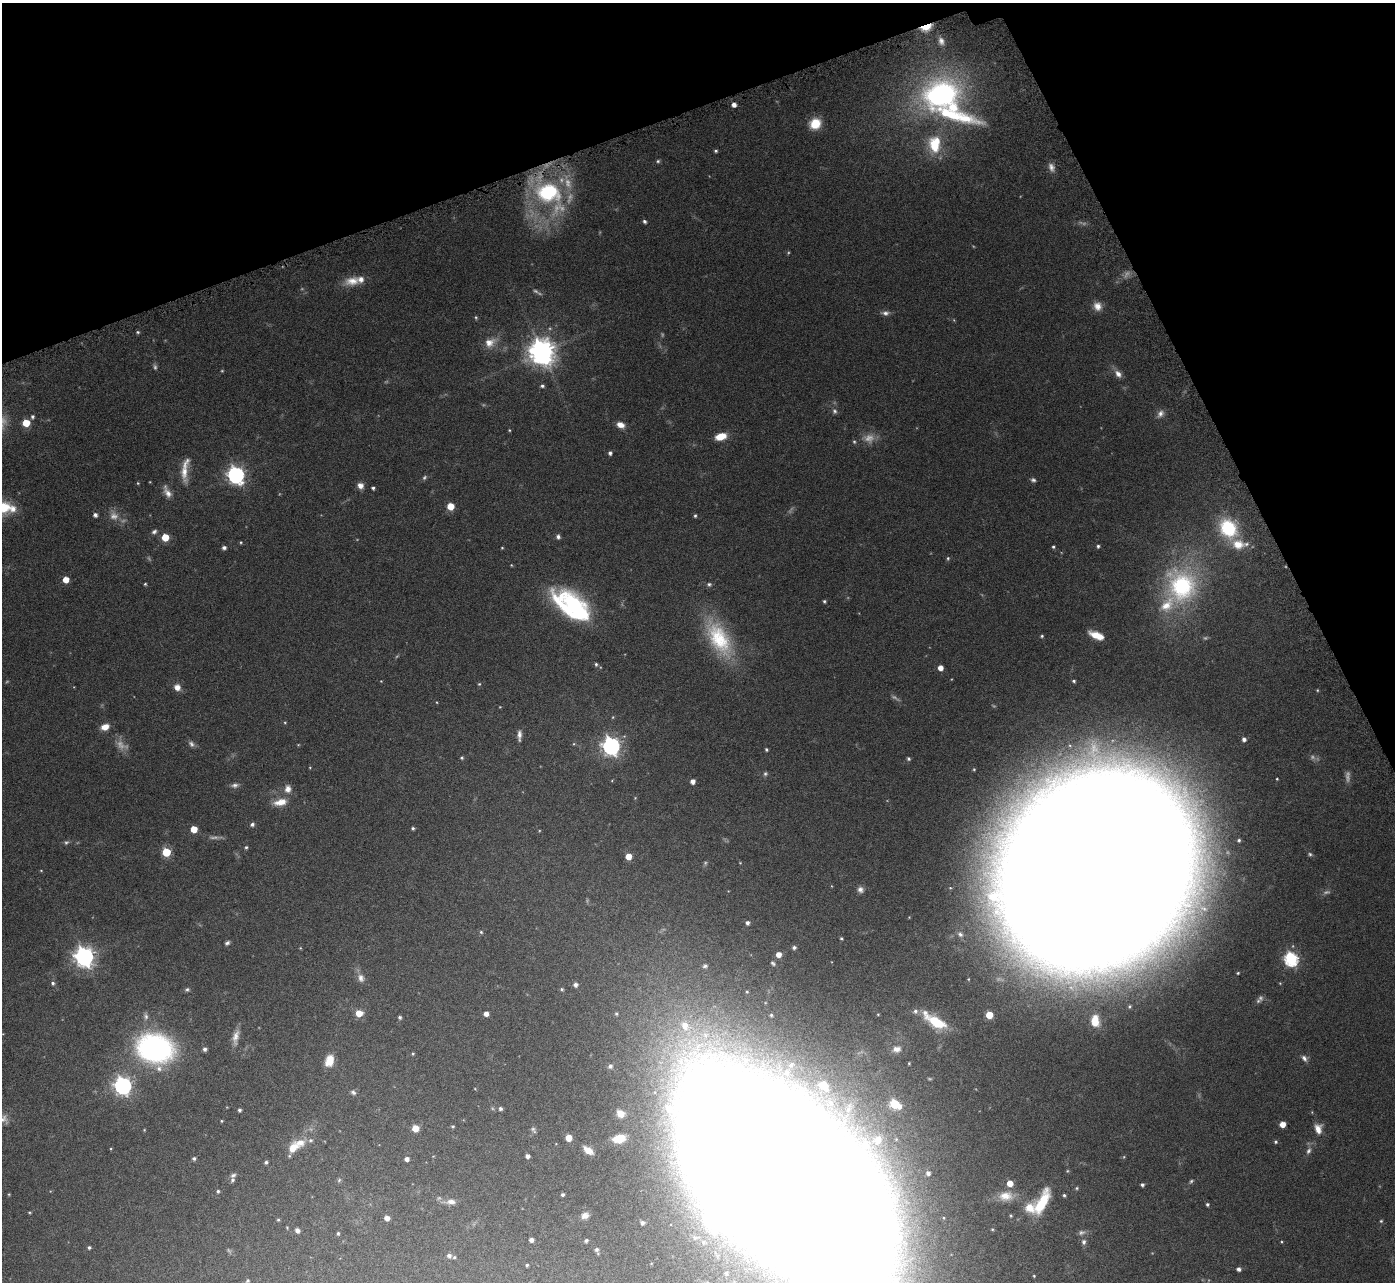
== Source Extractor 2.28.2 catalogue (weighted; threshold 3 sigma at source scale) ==
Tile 3 of 4 x 4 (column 3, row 1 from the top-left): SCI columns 2829-4221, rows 4033-5312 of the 5657 x 5637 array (HDU 1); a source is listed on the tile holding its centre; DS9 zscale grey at full resolution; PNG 1397 x 1284 px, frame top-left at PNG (2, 3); no overlay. Shown black and unused: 19% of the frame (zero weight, under 4 of 7 exposures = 4% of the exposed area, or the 3 px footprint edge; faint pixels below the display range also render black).
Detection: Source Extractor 2.28.2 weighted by HDU 2 'WHT'; one run over the whole footprint, this tile lists its part. Background 0.0744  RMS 0.0036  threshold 0.0149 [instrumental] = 3 sigma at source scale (4.09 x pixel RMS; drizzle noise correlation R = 1.36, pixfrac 0.8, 0.05/0.05 arcsec/px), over >= 5 px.
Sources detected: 265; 45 too faint to see at this stretch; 1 inside a brighter object's white glare — not listed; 15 inside a brighter listed object's ellipse — not listed separately; the other 204 listed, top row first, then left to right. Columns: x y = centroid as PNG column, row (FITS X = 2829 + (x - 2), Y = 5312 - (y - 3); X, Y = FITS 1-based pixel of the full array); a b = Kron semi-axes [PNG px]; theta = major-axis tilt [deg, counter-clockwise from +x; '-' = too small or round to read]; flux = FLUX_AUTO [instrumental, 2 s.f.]
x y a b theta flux
926 27 13 6 21 5.5
941 41 13 8 -67 2
941 95 45 32 14 84
734 105 4 4 - 2
815 124 11 10 - 8.6
934 144 24 17 87 12
716 151 4 4 - 0.58
658 161 5 5 - 0.59
1051 167 12 8 -73 1.9
548 194 49 29 -49 44
644 221 4 4 - 0.82
352 281 22 12 11 5.1
1097 306 12 10 -55 3
885 313 11 6 -2 1.4
476 317 5 4 - 0.45
138 332 5 4 - 0.54
490 342 18 12 26 4.5
542 352 9 9 - 430
1118 374 10 7 -49 2.3
542 386 5 4 - 0.77
834 411 8 6 -73 0.97
1160 414 12 8 52 2
32 417 6 5 - 0.8
26 423 5 5 - 8.4
620 425 9 6 -19 2.8
509 430 4 4 - 0.34
721 436 11 7 14 6.2
854 441 6 4 -73 0.53
610 453 4 4 - 0.92
185 470 31 8 84 5.3
236 475 7 7 - 140
1033 480 7 5 -16 0.85
138 483 4 4 - 0.35
360 486 8 7 - 2.1
373 488 4 3 - 0.65
167 492 16 7 -64 2.6
450 506 6 5 - 5.6
3 507 17 14 2 12
95 515 4 4 - 1.2
695 516 4 3 - 0.54
1228 528 19 15 -58 23
154 532 7 6 - 0.92
165 537 5 5 - 10
558 537 6 5 - 0.94
241 542 4 3 - 0.35
1098 546 4 4 - 0.66
1053 547 4 4 - 0.55
224 548 4 4 - 1
502 548 4 3 - 0.32
948 558 6 4 77 0.54
511 565 4 4 - 0.28
66 580 5 5 - 5
145 584 3 3 - 0.42
709 584 6 6 - 0.76
1182 586 43 36 -83 51
824 601 3 3 - 0.55
575 607 43 21 -49 41
1096 635 11 6 -24 4.2
1042 636 4 3 - 0.48
719 638 52 24 -60 26
596 664 5 4 - 0.63
940 668 5 4 - 3
381 681 3 3 - 0.2
1074 681 4 4 - 0.58
479 684 4 4 - 0.39
177 687 8 7 - 2.6
436 702 4 2 - 0.24
613 717 4 4 - 0.33
285 722 5 4 - 0.38
105 727 9 6 18 3.5
519 735 13 5 88 1.7
1244 739 5 4 - 1.4
574 744 5 5 - 0.4
611 746 7 7 - 160
766 749 4 3 - 0.58
462 758 4 4 - 0.52
908 759 5 4 - 0.64
310 768 4 3 - 0.26
974 769 5 4 - 0.46
765 774 6 6 - 0.7
1277 779 3 3 - 0.3
693 781 4 4 - 2.1
235 785 11 7 11 1.3
288 789 11 9 84 2.4
635 798 4 4 - 0.3
280 802 17 8 10 4.3
252 824 5 5 - 0.97
413 828 4 3 - 0.62
194 829 5 5 - 6.5
1239 840 6 5 - 0.72
246 847 5 4 - 0.53
166 852 5 5 - 17
1310 854 6 4 -15 0.55
628 857 5 5 - 5.1
740 863 4 4 - 0.27
41 870 5 3 - 0.27
1097 871 119 97 49 7800
860 889 8 8 - 1.5
747 923 4 4 - 1.1
481 932 5 5 - 0.56
960 934 9 7 -46 1.3
841 938 4 3 - 0.5
227 943 7 5 29 0.85
794 947 5 5 - 1
300 948 4 4 - 0.29
779 955 5 5 - 2.8
84 957 8 7 - 210
1291 959 7 6 - 63
773 963 7 5 -37 0.7
705 966 6 5 - 0.66
1238 973 3 3 - 0.35
361 978 11 9 -71 2
53 983 6 6 - 0.93
575 985 5 5 - 1.4
187 989 6 5 - 0.68
562 989 5 4 - 0.51
747 992 4 3 - 0.35
359 1013 7 6 - 4.1
486 1014 4 4 - 2.2
616 1014 5 5 - 0.58
878 1014 4 4 - 0.34
771 1015 3 3 - 0.38
989 1015 5 5 - 9.1
146 1016 11 6 -85 1.3
400 1017 4 4 - 0.7
1095 1021 14 10 -84 6.7
936 1022 25 11 -30 14
686 1027 33 21 -46 18
236 1037 21 8 78 3
155 1048 35 27 -12 81
205 1049 4 4 - 1
897 1049 16 12 12 3.7
413 1054 5 4 - 0.44
1304 1058 9 6 -53 1.3
329 1061 13 9 73 4.7
909 1063 5 4 - 0.41
610 1066 6 6 - 1
787 1072 10 10 - 3.1
123 1086 7 7 - 140
475 1089 4 3 - 0.23
353 1092 8 6 -40 0.91
894 1104 7 5 -27 24
500 1109 5 5 - 0.87
239 1110 4 4 - 0.83
620 1114 11 9 -38 3.5
3 1119 14 11 -50 2.5
222 1121 4 3 - 0.35
1282 1124 5 5 - 4.2
453 1126 4 4 - 0.46
415 1128 5 5 - 5
1318 1129 12 8 -82 3.3
144 1130 4 3 - 0.26
533 1130 10 6 -61 0.86
569 1138 5 5 - 5.8
619 1138 11 7 13 9.1
311 1140 7 6 - 0.89
1276 1142 5 5 - 0.54
556 1144 3 2 - 0.18
293 1148 12 9 51 5.4
588 1150 11 6 -35 3.3
1309 1151 10 6 66 1.4
527 1156 4 4 - 1.3
1124 1157 5 4 - 0.36
194 1158 5 5 - 0.76
407 1159 4 4 - 1.8
266 1162 4 3 - 0.7
1067 1171 5 4 - 0.36
928 1173 5 4 - 1.3
233 1175 8 5 29 0.92
787 1179 151 75 -43 8100
339 1180 5 5 - 0.53
1142 1185 4 3 - 0.8
1077 1188 5 4 - 0.48
218 1191 4 4 - 0.6
9 1194 4 4 - 0.34
563 1195 3 3 - 0.63
1064 1195 4 3 - 0.56
1006 1196 21 13 3 5.4
450 1202 17 7 1 2.3
1042 1202 28 10 63 13
1207 1204 5 4 - 0.62
30 1212 5 4 - 0.35
585 1215 8 6 22 1.6
1011 1216 4 4 - 0.41
387 1218 5 4 - 2.4
278 1220 4 4 - 0.39
1381 1221 5 5 - 0.45
642 1223 5 4 - 1
992 1229 5 4 - 0.42
297 1230 5 4 - 1.5
338 1233 4 3 - 0.51
531 1240 4 4 - 1.5
586 1241 4 3 - 0.62
1084 1242 7 6 - 1.1
1281 1242 3 3 - 0.32
89 1247 4 4 - 0.66
597 1250 5 4 - 0.75
449 1256 5 5 - 1.2
454 1257 4 4 - 0.43
527 1265 3 3 - 0.42
1239 1269 4 4 - 1.2
726 1273 5 5 - 0.71
1034 1276 3 3 - 0.3
248 1281 4 3 - 0.52
Overlapping masked pixels (flux is a lower limit): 2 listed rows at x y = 926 27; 548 194
Isophote crosses this tile's border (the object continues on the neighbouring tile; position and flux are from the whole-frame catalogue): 4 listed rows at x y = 3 507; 3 1119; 787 1179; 726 1273